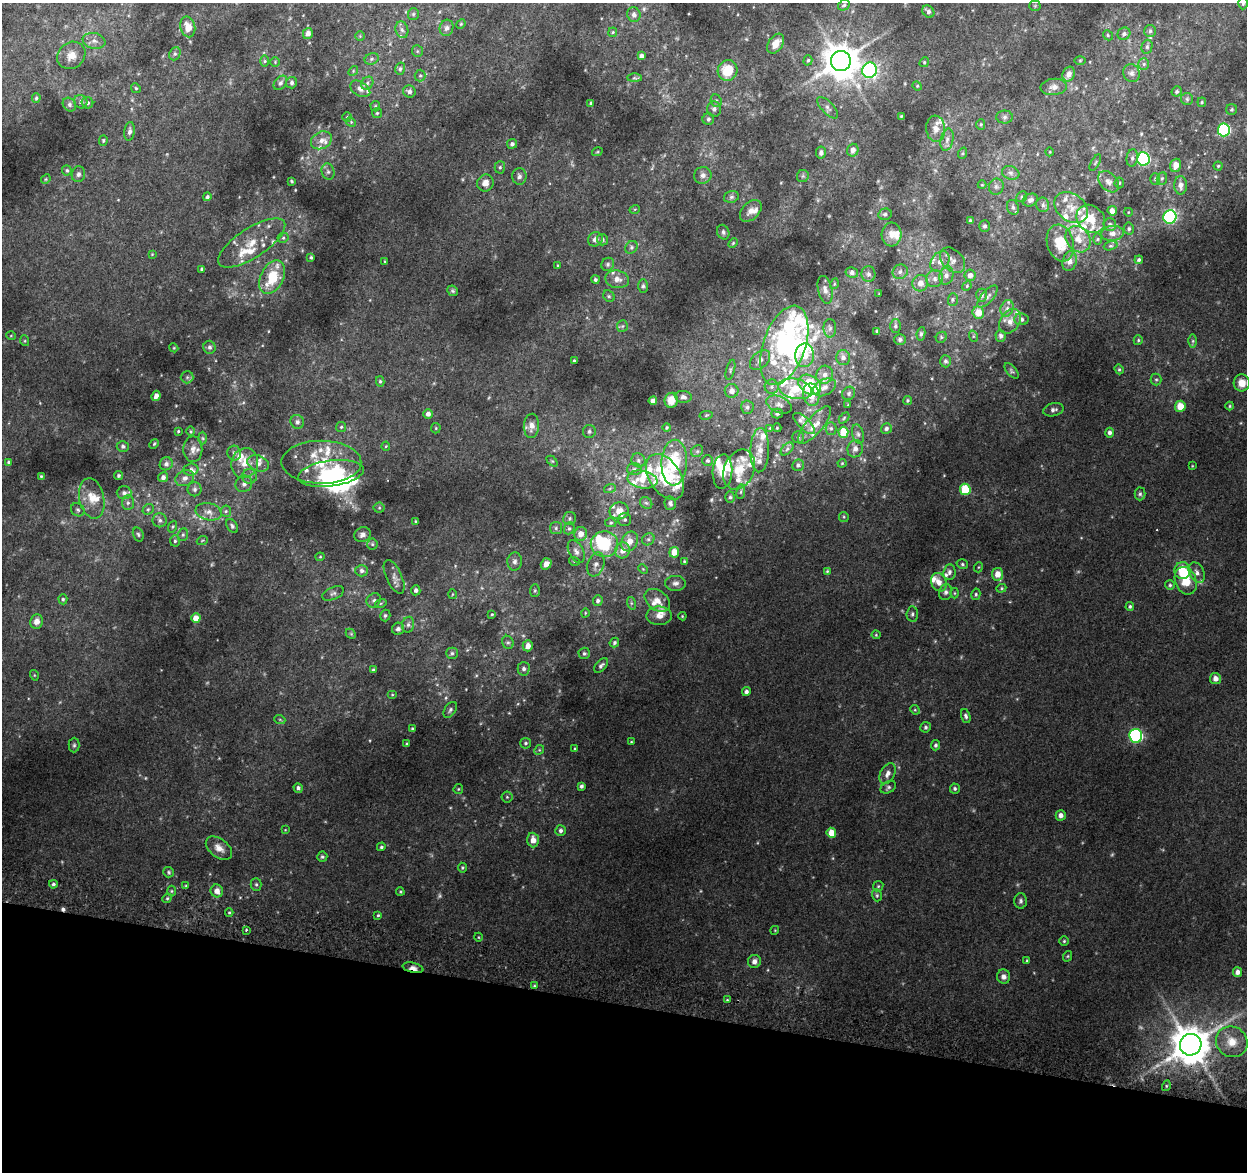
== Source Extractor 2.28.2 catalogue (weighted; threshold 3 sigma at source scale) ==
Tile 15 of 4 x 4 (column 3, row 4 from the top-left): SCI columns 2500-3744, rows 266-1435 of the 5008 x 5270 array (HDU 1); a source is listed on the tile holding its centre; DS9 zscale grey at full resolution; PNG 1249 x 1174 px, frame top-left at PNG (2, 3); each listed source drawn as its Kron ellipse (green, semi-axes under 4 px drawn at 4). Shown black and unused: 14% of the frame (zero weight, under 2 of 3 exposures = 2% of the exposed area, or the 3 px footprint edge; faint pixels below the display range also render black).
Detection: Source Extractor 2.28.2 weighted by HDU 2 'WHT'; one run over the whole footprint, this tile lists its part. Background 0.0812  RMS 0.015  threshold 0.0656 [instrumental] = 3 sigma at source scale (4.5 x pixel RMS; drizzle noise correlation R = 1.50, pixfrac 1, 0.0396/0.0396 arcsec/px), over >= 5 px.
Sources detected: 510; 5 too faint to see at this stretch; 7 inside a brighter object's white glare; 2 cosmic-ray / hot-pixel residue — neither listed nor drawn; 68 inside a brighter listed object's ellipse — not listed separately; the other 428 listed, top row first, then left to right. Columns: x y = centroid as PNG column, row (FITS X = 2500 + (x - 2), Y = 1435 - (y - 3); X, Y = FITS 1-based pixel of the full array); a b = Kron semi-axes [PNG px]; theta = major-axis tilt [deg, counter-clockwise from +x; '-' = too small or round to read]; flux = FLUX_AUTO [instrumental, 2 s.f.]
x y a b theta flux
1243 3 6 4 89 2.6
844 5 6 5 - 2.7
1035 6 5 5 - 2
928 12 7 5 -49 4.2
413 14 6 5 - 2.5
634 15 7 6 - 5.9
461 24 5 4 - 1.5
188 27 10 7 -77 18
446 28 8 7 - 5.5
402 30 8 6 -73 5.6
1150 31 6 6 - 2.9
613 32 4 4 - 1.6
308 33 5 5 - 7.3
1124 34 7 6 - 3.4
1108 35 5 4 - 1.9
360 36 5 5 - 1.8
94 41 11 8 -11 8.2
776 44 11 7 56 14
1147 47 7 5 75 3.1
417 51 6 5 - 2.2
175 54 7 5 68 3.1
71 55 15 12 39 17
642 56 4 4 - 5.5
372 59 7 5 21 3.3
808 60 5 4 - 2.3
1080 60 6 4 1 1.7
265 61 6 4 -90 1.9
841 61 10 10 - 3600
275 62 5 4 - 1.7
924 62 5 4 - 1.7
1144 64 6 5 - 2.9
400 69 6 5 - 3.1
727 70 10 10 - 35
869 70 8 7 - 410
353 71 5 4 - 1.8
1131 73 9 8 - 5.9
1069 74 7 6 - 8.7
420 76 6 5 - 2.8
634 78 7 4 0 2.4
280 83 8 5 49 3.6
292 83 6 5 - 3.6
367 83 7 5 49 3.8
917 86 5 4 - 1.7
1054 87 13 8 6 8.5
136 88 5 4 - 1.9
360 89 11 7 -31 7.4
409 91 6 6 - 5.2
1177 91 5 4 - 2.8
36 98 5 4 - 2.1
1187 99 6 6 - 2.7
716 101 6 5 - 3
81 102 7 6 - 4.1
1202 102 5 4 - 1.8
87 103 6 5 - 3.6
591 103 3 3 - 2.7
69 104 7 6 - 4.1
375 106 5 5 - 2
828 108 13 6 -47 5.3
714 109 7 7 - 4.6
1232 109 5 5 - 2.2
377 113 5 5 - 2
901 116 3 2 - 1.1
347 117 4 4 - 1.7
1005 117 8 6 1 4.1
708 119 6 5 - 3.2
351 122 5 4 - 2
981 124 5 4 - 2
936 129 13 9 -84 12
1224 130 6 6 - 180
129 131 9 5 83 4.9
103 140 5 4 - 1.7
321 140 11 8 28 10
947 140 11 6 78 7.1
512 144 5 5 - 4.1
853 150 6 5 - 7.6
597 152 5 3 - 1.5
821 152 6 5 - 5.1
1050 152 4 3 - 1
963 153 6 4 71 1.8
1132 158 8 5 81 4
1143 159 6 6 - 250
1095 163 9 3 60 2.5
1176 165 7 5 72 14
1218 166 4 4 - 1.7
500 167 6 5 - 2.7
67 170 5 4 - 2.2
328 172 8 6 -75 4.1
1011 173 9 6 -16 5.2
78 174 8 6 73 4.3
703 175 9 8 - 6.1
519 176 8 7 - 5.2
803 176 6 6 - 2.7
46 179 5 4 - 1.5
1155 179 5 4 - 2.1
1162 179 6 5 - 2.5
291 181 3 3 - 1.5
1108 182 12 8 -47 9.9
485 183 8 8 - 10
1119 183 5 5 - 1.9
982 185 4 4 - 1.3
1181 185 9 6 -89 8.2
996 187 8 7 - 4.8
207 197 4 4 - 3
731 197 7 5 15 3.2
1022 197 6 5 - 2.2
1030 200 8 6 26 6.1
1043 205 7 6 - 3.9
1013 207 7 6 - 4
1071 208 18 13 -37 22
635 209 5 3 - 1.2
751 211 13 8 45 8.7
1112 211 5 4 - 7.9
1128 212 4 3 - 1
885 214 7 5 12 3.4
1170 217 7 6 - 250
1091 219 15 13 -41 28
970 221 4 3 - 2.7
1110 225 6 6 - 3.6
985 226 6 5 - 3.4
1129 229 6 5 - 2.6
723 232 7 6 - 3.6
1112 233 11 7 6 8.7
892 235 12 10 87 13
283 238 5 5 - 2.3
595 239 7 7 - 6.9
1078 239 14 11 -51 17
1098 239 6 4 89 1.8
602 240 6 5 - 3.7
252 243 39 14 33 36
733 243 5 3 - 1.6
1060 243 19 13 -74 33
1111 246 7 4 17 2.4
631 247 7 5 47 3.1
152 254 4 4 - 1.2
311 257 4 3 - 2.2
952 260 15 10 -46 10
1139 260 4 4 - 2.8
385 261 3 2 - 1.4
940 261 11 8 53 9.6
1070 261 10 7 77 9.4
608 264 7 6 - 3.2
557 265 4 2 - 1.1
202 269 4 3 - 2
900 272 8 7 - 5.4
852 273 6 5 - 5.2
868 274 8 7 - 5.1
946 275 9 7 79 6.7
970 275 6 5 - 7.4
272 277 18 11 64 48
617 279 12 8 -12 11
935 279 9 8 - 6.9
595 280 4 4 - 3.4
920 283 8 8 - 11
834 284 5 3 - 1.4
643 286 7 5 89 3
967 286 5 4 - 1.5
825 290 14 7 -77 8.1
453 291 5 5 - 2.4
879 293 3 2 - 0.75
982 295 6 5 - 3.4
609 296 6 5 - 2.5
988 297 14 6 49 5.3
953 300 6 5 - 2.4
1007 308 8 6 72 5.2
978 313 6 5 - 18
1021 319 7 6 - 3.9
1010 321 13 9 56 11
622 326 6 5 - 2.5
895 326 7 5 90 3.3
830 328 9 6 -89 4.9
877 331 4 3 - 2.4
921 334 7 4 82 3
11 336 5 3 - 1.2
973 336 6 3 -72 1.6
1001 336 6 5 - 4.3
941 337 6 5 - 2.2
900 339 6 5 - 3.1
1138 340 5 4 - 2
25 341 5 3 - 1.6
1193 341 6 4 90 2.5
784 345 41 21 71 290
209 347 6 6 - 3.9
174 348 4 3 - 1.3
805 355 12 9 87 21
843 357 7 7 - 6.4
760 360 12 8 44 7.8
574 361 3 3 - 1.8
945 361 6 5 - 3.6
1119 369 5 4 - 1.8
730 370 10 3 75 2.5
1011 371 9 5 -50 2.8
825 375 9 8 - 8.4
187 377 6 6 - 3.1
1156 379 6 5 - 2.6
380 381 5 4 - 2.2
1242 383 8 8 - 14
810 385 12 9 -31 69
772 387 7 7 - 4.7
824 387 12 8 27 9.1
795 389 17 10 -12 34
732 391 7 7 - 8
849 393 7 6 - 3.2
811 395 11 8 -80 22
156 396 5 4 - 10
683 397 8 6 -8 4
671 400 7 6 - 12
908 400 4 4 - 2.1
653 401 4 4 - 4.7
779 405 13 8 -24 7.9
848 405 3 3 - 1.2
1180 406 5 5 - 20
1230 406 4 4 - 1.5
747 407 7 6 - 4.3
1053 410 10 6 13 5.1
777 413 5 5 - 2.9
428 414 5 4 - 7
706 415 7 3 9 1.7
844 418 6 3 46 1.7
297 422 7 6 - 5.1
804 424 14 6 -45 6.5
814 425 24 8 50 17
531 426 12 7 86 12
341 427 5 5 - 2.1
436 428 5 5 - 1.6
667 428 4 4 - 2
770 428 4 4 - 1.2
777 428 4 4 - 1.4
831 428 6 5 - 3
886 428 6 5 - 4
178 431 3 2 - 1.5
191 431 5 3 - 1.6
589 431 6 6 - 3.3
843 432 5 5 - 34
1109 433 5 4 - 5.1
858 434 10 5 -74 4.5
798 437 5 5 - 2.5
203 438 6 4 -88 2.1
154 444 5 4 - 1.6
123 446 6 5 - 4
386 446 4 4 - 1.7
193 449 13 9 89 9.3
787 449 8 4 45 3.6
855 449 9 7 73 7
760 450 22 9 88 19
697 451 6 5 - 2.6
234 453 7 6 - 4
638 460 7 6 - 4.5
552 461 6 4 -44 1.9
707 461 5 5 - 2.8
9 462 4 4 - 2.5
321 462 40 21 0 61
245 463 15 13 72 22
258 463 11 7 -21 8.2
674 463 23 13 87 71
842 463 4 4 - 1.4
166 464 7 6 - 4.9
798 465 6 5 - 3.7
1192 466 4 3 - 1.1
191 469 7 6 - 5
634 469 7 6 - 4
739 470 21 15 66 29
722 471 17 10 86 23
331 473 33 13 8 96
41 476 3 3 - 1.9
118 476 4 4 - 2.5
249 476 7 7 - 5.6
163 477 5 5 - 5.8
665 477 25 15 -57 86
185 478 10 7 28 7
642 480 15 9 -10 20
244 484 9 8 - 5.7
610 488 6 4 20 1.9
195 489 7 7 - 4
965 489 6 5 - 57
741 492 7 4 82 2.6
124 493 7 6 - 5.7
1140 494 6 5 - 2.9
730 497 5 5 - 2.7
92 498 20 12 -78 24
128 503 7 6 - 4.4
646 503 6 5 - 2.6
670 503 7 5 -77 3.9
379 508 5 5 - 1.9
148 509 6 5 - 2.6
78 510 7 6 - 3.5
226 511 6 5 - 2.7
619 511 9 8 - 17
209 512 13 8 -11 10
844 517 5 4 - 1.9
570 518 6 6 - 2.9
160 520 7 7 - 4.5
625 520 6 6 - 3.5
416 521 3 3 - 1.8
611 523 6 4 3 2.3
232 526 8 5 -56 3.7
173 527 6 4 70 1.7
556 528 6 6 - 3.1
569 528 6 5 - 2.8
138 534 7 5 -72 2.7
581 534 7 6 - 12
183 535 6 5 - 2.6
362 535 8 7 - 6.2
648 539 7 5 44 3.5
175 541 5 5 - 2.7
202 541 5 3 - 1.4
629 541 10 7 64 15
372 544 5 5 - 2.5
604 544 14 13 - 73
623 550 8 7 - 13
576 552 12 7 -62 7.6
674 552 5 5 - 18
320 557 4 4 - 1.5
515 561 9 7 87 5.3
574 561 5 3 - 1.8
684 561 3 3 - 1.3
546 564 6 5 - 9.6
596 564 12 8 70 7.9
962 564 6 4 -16 2.4
979 567 5 3 - 1.2
643 569 5 4 - 1.4
362 571 6 5 - 5.6
827 571 4 4 - 1.5
1182 571 8 8 - 34
949 572 8 6 85 4.5
1197 573 11 7 -65 8.2
997 574 6 5 - 15
394 577 18 7 -65 8.9
1186 581 14 10 -68 33
939 582 9 7 -65 11
675 583 10 7 0 5.8
1170 585 5 5 - 2.4
1001 588 5 4 - 1.7
416 590 5 4 - 4.6
535 591 6 5 - 2.3
946 592 8 6 75 4.3
333 593 11 6 23 4.8
955 593 5 3 - 1.5
452 594 5 3 - 1.3
976 594 6 4 79 2.4
63 599 5 4 - 2.3
374 600 7 6 - 4.3
657 600 14 9 -37 16
598 601 5 5 - 4
381 603 6 3 18 2
631 603 6 4 -72 2.1
1130 606 4 4 - 2.5
585 613 4 3 - 1.2
492 614 4 3 - 1.6
912 614 7 5 88 3.5
385 615 6 5 - 2.7
659 616 13 9 2 11
682 616 4 4 - 1.4
196 618 5 4 - 18
37 621 7 6 - 9.4
408 625 8 6 75 4.1
398 629 6 6 - 5.4
351 634 6 4 -45 1.9
876 635 4 4 - 1.7
508 642 7 5 -66 3.3
614 642 5 4 - 2.9
528 646 5 5 - 9.9
452 653 5 5 - 2.6
584 653 6 5 - 2.8
601 665 8 5 47 3.8
524 669 7 6 - 5
373 670 4 3 - 2.2
34 675 5 3 - 1.2
1215 678 5 5 - 9.1
746 691 4 4 - 4.3
392 695 5 3 - 1.4
450 710 9 5 56 3.6
915 710 5 4 - 1.6
966 716 7 4 -71 3.3
280 720 6 3 -20 1.6
926 727 5 5 - 2.9
412 729 3 3 - 2.3
1136 736 7 6 - 260
631 742 3 2 - 1.2
526 743 5 5 - 2.6
407 744 3 3 - 2.1
74 745 7 5 89 2.9
936 745 5 4 - 3.2
575 749 4 3 - 1.7
539 750 5 4 - 2
888 774 11 7 62 8.3
581 786 4 3 - 3.7
888 787 8 5 31 3.2
298 788 5 4 - 3.9
458 789 5 4 - 1.8
955 789 5 5 - 3
507 797 5 5 - 2.2
1061 815 5 5 - 6.8
285 830 4 2 - 0.94
561 831 5 5 - 4.3
831 833 5 4 - 22
533 840 7 6 - 13
381 847 4 4 - 2.6
219 848 15 9 -38 12
322 857 5 5 - 2.5
462 868 5 4 - 2
169 872 5 5 - 2.5
53 884 4 4 - 2.8
256 884 6 5 - 2.8
186 886 4 4 - 1.6
878 886 5 4 - 2
172 891 5 3 - 1.9
217 891 6 6 - 11
400 892 4 3 - 1.6
877 895 6 4 -71 2.4
167 898 5 4 - 2
1021 901 7 6 - 3.6
229 913 4 3 - 1.5
378 915 4 4 - 1.8
246 930 3 2 - 1.6
775 930 4 3 - 1.2
478 937 4 3 - 1.1
1064 941 4 4 - 1.8
1068 956 5 3 - 1.4
1027 960 4 4 - 1.4
754 961 6 6 - 6.8
413 968 10 5 -13 8.6
1237 972 5 4 - 6.3
1004 977 7 6 - 6
534 986 4 4 - 1.6
727 1000 4 3 - 1.3
1232 1042 16 15 - 24
1191 1045 11 10 - 4400
1166 1086 5 3 - 1.7
Overlapping masked pixels (flux is a lower limit): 2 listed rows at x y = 413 968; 1191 1045
Isophote crosses this tile's border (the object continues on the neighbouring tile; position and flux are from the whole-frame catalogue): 1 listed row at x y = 1243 3